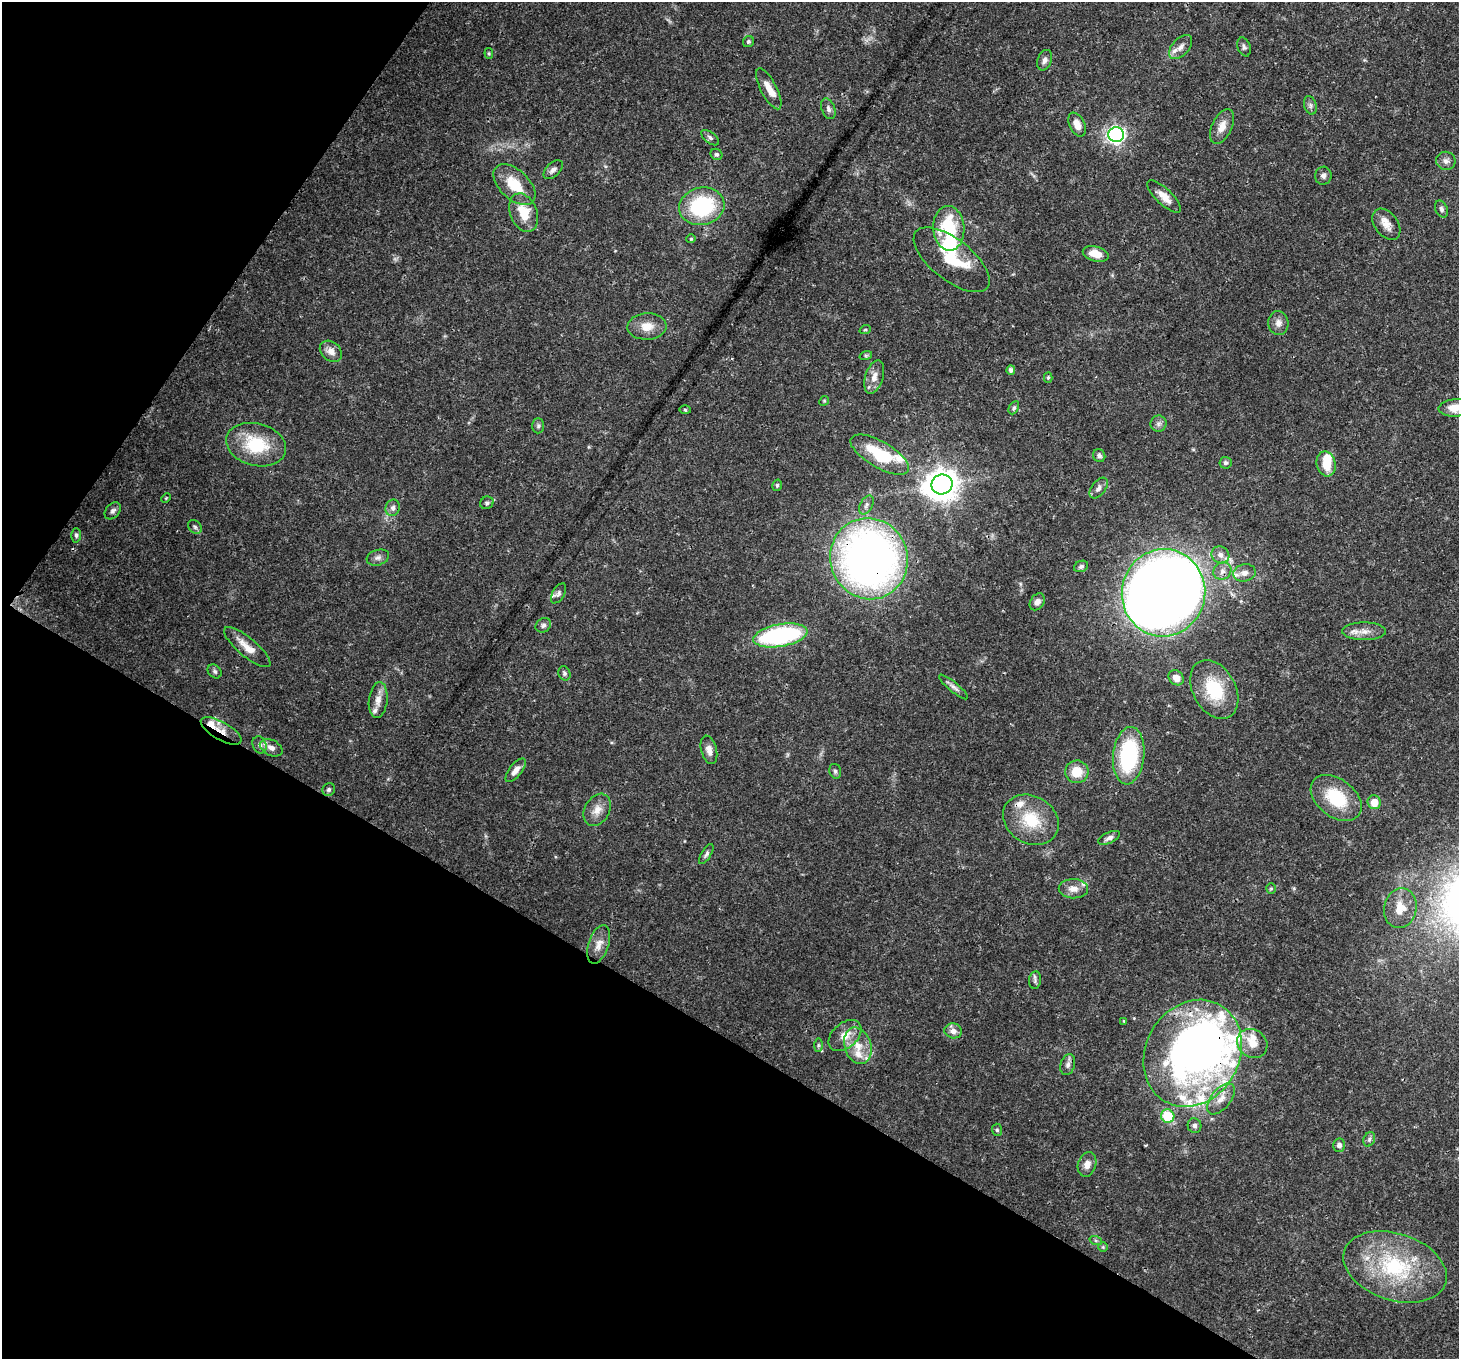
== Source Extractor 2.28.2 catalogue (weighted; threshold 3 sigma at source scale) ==
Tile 9 of 4 x 4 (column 1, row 3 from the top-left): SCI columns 72-1528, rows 1708-3064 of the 5968 x 6059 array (HDU 1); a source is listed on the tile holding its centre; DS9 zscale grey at full resolution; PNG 1461 x 1361 px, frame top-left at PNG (2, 2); each listed source drawn as its Kron ellipse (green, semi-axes under 4 px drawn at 4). Shown black and unused: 31% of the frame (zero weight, under 3 of 4 exposures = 7% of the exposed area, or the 3 px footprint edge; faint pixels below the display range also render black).
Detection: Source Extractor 2.28.2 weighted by HDU 2 'WHT'; one run over the whole footprint, this tile lists its part. Background 0.0541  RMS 0.0029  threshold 0.0131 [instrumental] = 3 sigma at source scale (4.5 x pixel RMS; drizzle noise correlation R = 1.50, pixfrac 1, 0.0396/0.0396 arcsec/px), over >= 5 px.
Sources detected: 133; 4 inside a brighter object's white glare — neither listed nor drawn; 17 inside a brighter listed object's ellipse — not listed separately; the other 112 listed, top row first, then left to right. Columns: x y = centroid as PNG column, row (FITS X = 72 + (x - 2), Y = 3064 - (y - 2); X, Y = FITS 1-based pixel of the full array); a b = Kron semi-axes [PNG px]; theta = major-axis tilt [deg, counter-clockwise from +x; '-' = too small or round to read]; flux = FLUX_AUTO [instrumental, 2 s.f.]
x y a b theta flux
748 42 6 5 - 0.53
1181 47 14 8 47 2.1
1244 47 10 6 -71 0.8
489 53 5 4 - 0.34
1045 60 10 7 69 1.2
769 89 22 8 -63 3.6
1310 105 9 6 -73 0.93
828 109 11 6 -70 1.1
1077 125 13 7 -64 2.6
1222 126 19 10 65 3.2
1116 134 7 7 - 87
710 138 10 5 -38 0.79
716 154 6 5 - 0.56
1446 161 9 9 - 1.3
553 170 11 6 43 1.2
1323 176 9 8 - 1
514 185 25 14 -43 8.7
1164 197 22 8 -43 3
702 206 23 18 12 25
1441 209 9 6 -65 0.84
524 213 20 13 -68 7.1
1386 224 17 11 -53 3
949 228 22 15 -86 18
691 239 4 4 - 0.33
1096 254 13 7 -14 4.1
952 260 45 20 -38 14
1278 323 12 10 -87 1.9
647 326 19 13 2 4.2
865 330 6 3 19 0.31
331 351 12 9 -42 2.2
866 355 6 4 18 0.44
1011 370 5 4 - 1.2
874 377 17 9 72 2.7
1048 377 5 4 - 0.48
824 401 5 4 - 0.33
1014 408 7 4 63 0.57
1456 408 17 8 5 4.4
685 410 6 4 -2 0.37
1158 424 8 8 - 1.1
538 426 7 6 - 0.7
256 445 30 21 -15 15
880 455 33 13 -30 15
1099 456 6 6 - 0.76
1225 463 6 6 - 0.68
1326 464 13 9 -76 5.2
942 484 10 10 - 440
777 485 6 4 75 0.53
1099 488 12 7 53 1.4
166 498 5 3 - 0.28
487 503 7 6 - 0.73
866 505 10 6 62 1
393 508 8 7 - 1.2
113 511 9 6 49 0.95
195 527 8 6 -45 0.7
76 535 7 5 -88 0.72
1220 555 9 8 - 1.8
378 558 11 7 18 1.2
869 559 41 38 -71 170
1081 566 7 5 24 0.69
1222 571 9 8 - 1.5
1244 573 11 8 13 1.9
558 593 11 6 59 0.89
1163 593 44 42 80 390
1037 602 9 7 54 1.3
543 625 8 6 35 0.91
1364 631 22 9 0 3
780 635 27 11 10 45
247 647 29 9 -40 4
215 671 8 6 -45 0.68
564 673 7 6 - 0.7
1176 678 8 6 -41 2.5
954 687 18 5 -39 1.2
1214 689 31 21 -61 14
378 700 18 9 83 2.7
221 731 23 9 -29 4.3
259 745 9 6 -67 1
271 748 12 7 -27 1.8
709 750 14 8 -76 1.8
1129 756 29 15 84 28
516 770 14 6 52 2.3
835 771 7 5 -75 0.72
1077 772 11 11 - 5.5
329 790 7 6 - 0.63
1336 798 29 19 -37 14
1374 802 7 6 - 3.9
597 810 17 12 60 3.3
1031 820 29 23 -31 12
1109 838 11 5 24 1.2
706 854 11 4 59 0.81
1271 888 5 4 - 0.4
1073 889 14 9 -1 2.7
1400 908 20 16 79 4.7
599 944 20 10 72 2.9
1035 980 9 6 82 0.83
1124 1021 3 3 - 0.32
953 1031 9 7 -11 1.8
845 1036 19 12 41 4.1
1252 1043 16 13 -38 4.3
818 1045 7 4 90 0.51
858 1046 19 13 -73 5.6
1193 1053 56 47 60 130
1068 1065 11 7 73 1.2
1221 1099 18 9 49 3.2
1168 1116 7 6 - 10
1195 1126 7 7 - 0.88
997 1130 6 5 - 0.48
1369 1139 7 5 69 0.64
1339 1145 7 6 - 1.1
1087 1164 13 9 74 2.1
1096 1241 6 4 -19 0.48
1103 1247 5 5 - 0.39
1395 1267 53 33 -18 31
Overlapping masked pixels (flux is a lower limit): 4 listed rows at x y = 869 559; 1163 593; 221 731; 1193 1053
Isophote crosses this tile's border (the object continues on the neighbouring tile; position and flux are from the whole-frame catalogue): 1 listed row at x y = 1456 408